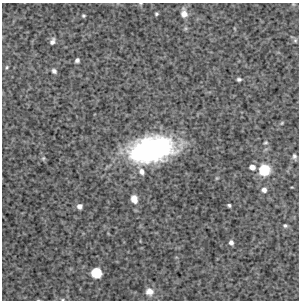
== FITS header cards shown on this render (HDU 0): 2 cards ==
NAXIS1  =                  297 /Length X axis
NAXIS2  =                  298 /Length Y axis

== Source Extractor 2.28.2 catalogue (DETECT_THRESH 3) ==
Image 297 x 298 px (HDU 0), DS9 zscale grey, 1 PNG px = 1 image px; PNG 301 x 302 px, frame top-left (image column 1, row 298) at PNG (2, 3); no overlay
Background 4190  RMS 280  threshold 833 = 3 sigma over >= 5 px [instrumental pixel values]
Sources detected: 26; all 26 listed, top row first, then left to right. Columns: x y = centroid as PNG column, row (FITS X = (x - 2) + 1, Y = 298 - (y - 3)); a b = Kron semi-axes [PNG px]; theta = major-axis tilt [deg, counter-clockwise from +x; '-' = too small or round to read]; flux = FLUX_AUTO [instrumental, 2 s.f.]
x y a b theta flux
184 13 12 7 -80 1.3e+05
156 14 3 3 - 2.5e+04
83 16 4 3 - 2.5e+04
295 40 6 4 69 2.8e+04
52 41 8 5 65 6.6e+04
77 60 4 4 - 5.2e+04
6 67 6 5 - 3.0e+04
54 71 7 5 -46 5.0e+04
239 79 4 3 - 3.4e+04
282 123 5 4 - 1.9e+04
265 143 5 4 - 2.2e+04
151 150 39 21 12 4.5e+06
294 156 7 5 -84 4.6e+04
43 158 5 4 - 2.5e+04
252 167 7 6 - 8.9e+04
264 170 12 12 - 4.6e+05
142 171 8 7 - 9.5e+04
264 190 6 6 - 7.4e+04
134 199 9 7 -71 1.6e+05
229 205 4 3 - 3.1e+04
79 206 5 5 - 8.0e+04
285 225 5 4 - 3.2e+04
231 242 6 5 - 5.9e+04
96 273 8 8 - 5.1e+05
149 292 9 8 - 1.4e+05
62 299 5 3 - 1.7e+04
At the frame edge (FLAGS 8, measured only in part): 1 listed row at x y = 62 299